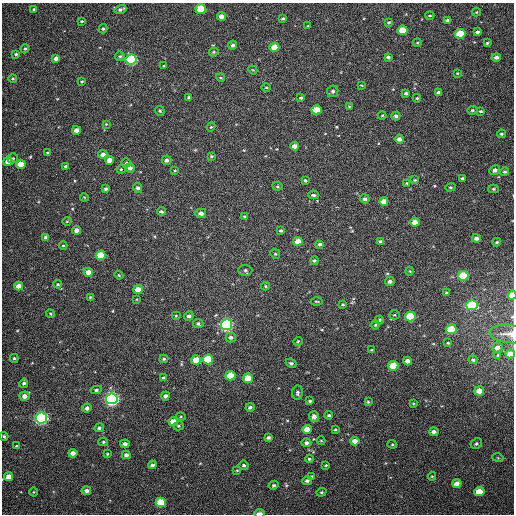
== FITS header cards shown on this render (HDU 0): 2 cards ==
NAXIS1  =                  512
NAXIS2  =                  512

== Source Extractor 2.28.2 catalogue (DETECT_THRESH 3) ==
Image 512 x 512 px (HDU 0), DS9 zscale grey, 1 PNG px = 1 image px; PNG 516 x 516 px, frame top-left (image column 1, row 512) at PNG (2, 3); each listed source drawn as its Kron ellipse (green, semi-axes under 4 px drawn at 4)
Background 361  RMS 8.5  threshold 25.5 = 3 sigma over >= 5 px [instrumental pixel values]
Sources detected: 198; all 198 listed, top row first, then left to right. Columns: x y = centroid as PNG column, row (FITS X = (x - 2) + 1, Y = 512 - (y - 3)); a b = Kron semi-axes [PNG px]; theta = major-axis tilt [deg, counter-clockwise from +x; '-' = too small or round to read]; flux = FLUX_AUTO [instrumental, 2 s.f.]
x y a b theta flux
34 9 3 3 - 750
120 9 6 3 18 1400
201 9 5 4 - 19000
476 12 4 4 - 510
430 16 4 2 - 560
221 17 4 4 - 3500
283 18 4 3 - 750
447 20 4 4 - 1400
82 21 4 3 - 490
388 22 3 3 - 650
308 26 3 2 - 370
103 29 5 4 - 900
403 30 5 4 - 14000
477 32 4 4 - 1300
460 34 5 4 - 24000
417 43 4 3 - 480
487 43 4 4 - 650
233 45 4 4 - 1500
274 47 5 4 - 11000
25 49 5 4 - 770
214 52 5 3 - 770
16 54 4 3 - 900
120 56 5 4 - 910
388 57 4 3 - 1100
496 57 4 4 - 2100
56 58 4 4 - 2200
131 59 5 5 - 70000
164 66 3 3 - 550
253 70 4 3 - 510
457 73 2 2 - 470
221 78 4 2 - 500
13 79 4 3 - 530
82 81 4 3 - 600
361 85 4 3 - 470
266 87 5 3 - 510
333 91 6 5 - 1400
439 92 4 3 - 1300
406 93 3 3 - 1000
189 97 4 3 - 1000
301 98 3 3 - 1000
417 98 4 3 - 520
349 106 4 3 - 580
316 110 5 4 - 11000
472 110 5 4 - 790
160 111 5 4 - 700
480 111 4 3 - 710
382 115 4 3 - 420
396 116 4 4 - 1500
106 124 4 4 - 500
211 127 4 3 - 480
76 130 4 4 - 3300
501 134 4 3 - 750
399 139 4 4 - 2400
295 146 4 4 - 4500
48 153 3 2 - 660
103 154 4 4 - 2500
211 156 3 3 - 690
13 158 5 5 - 910
110 160 4 4 - 5400
167 160 5 4 - 1600
8 162 4 4 - 6000
126 163 4 4 - 840
21 164 5 4 - 11000
66 166 4 3 - 1000
130 168 5 4 - 2300
121 169 4 4 - 640
175 170 3 3 - 570
495 170 5 4 - 2000
504 172 4 4 - 1000
462 178 3 3 - 840
305 180 4 3 - 830
415 180 4 3 - 590
406 183 3 3 - 470
277 186 5 4 - 670
450 187 5 4 - 730
137 188 5 4 - 1800
105 189 4 4 - 1200
493 189 5 4 - 810
313 195 5 3 - 1000
84 197 4 3 - 470
365 199 4 4 - 1500
384 201 4 4 - 5000
161 211 4 3 - 780
201 213 5 4 - 2600
245 217 3 3 - 800
67 221 4 3 - 460
415 222 4 4 - 6800
77 230 4 4 - 3600
281 231 3 3 - 790
46 237 4 4 - 2200
476 238 4 4 - 2100
298 241 4 4 - 5800
380 241 4 4 - 1000
497 242 4 3 - 650
320 244 4 4 - 1200
63 245 4 3 - 530
275 254 5 4 - 640
101 255 5 4 - 17000
314 261 4 4 - 1000
245 270 7 5 -1 1200
410 271 4 3 - 420
88 272 4 4 - 4700
119 275 4 4 - 620
463 276 5 4 - 20000
390 281 5 4 - 1800
58 284 4 3 - 640
19 286 4 4 - 5800
265 286 4 4 - 730
138 289 5 4 - 6400
446 293 4 3 - 680
512 295 4 3 - 9500
90 297 3 3 - 460
137 299 4 3 - 400
317 301 6 3 -1 570
343 304 3 2 - 620
472 305 6 5 - 32000
50 314 4 3 - 490
394 315 5 4 - 700
176 316 5 3 - 530
189 316 5 4 - 1700
410 316 5 5 - 25000
379 320 5 4 - 1300
198 323 5 4 - 1200
226 325 5 5 - 130000
375 325 4 4 - 680
451 329 5 4 - 22000
510 334 20 9 -5 4600
231 337 5 5 - 1400
298 341 5 4 - 640
448 343 3 3 - 550
497 347 5 5 - 2700
371 350 3 3 - 450
510 354 5 4 - 5100
498 355 4 4 - 560
14 358 4 4 - 890
164 359 4 4 - 820
208 359 5 5 - 29000
196 360 5 4 - 8400
473 360 5 4 - 1100
408 361 4 4 - 3600
291 363 5 4 - 1000
393 366 5 4 - 16000
231 376 5 4 - 15000
164 378 4 4 - 1600
248 378 5 5 - 9900
24 383 5 4 - 1200
96 390 5 4 - 1100
479 391 5 4 - 5000
297 393 7 5 82 1300
24 396 5 4 - 3200
165 396 4 4 - 1800
112 399 6 5 - 180000
310 401 4 3 - 720
368 402 4 4 - 720
413 403 4 3 - 590
250 407 4 3 - 1200
87 408 5 4 - 1700
329 415 4 4 - 900
181 417 5 3 - 570
314 417 5 5 - 2500
41 418 6 5 - 160000
173 422 5 4 - 8500
179 426 5 4 - 820
99 428 5 4 - 1300
307 429 4 4 - 5700
335 429 3 3 - 650
434 432 4 4 - 2100
4 436 4 4 - 890
268 438 4 4 - 1400
321 441 4 3 - 450
355 441 4 4 - 4400
103 442 5 4 - 760
306 443 5 4 - 1600
125 444 4 4 - 1900
392 444 4 4 - 590
476 444 6 5 - 1100
16 446 3 3 - 480
73 453 4 4 - 3000
107 454 4 4 - 600
126 455 4 4 - 2000
498 458 5 3 - 560
309 459 4 3 - 830
152 465 4 4 - 1500
244 465 5 4 - 1100
326 465 3 2 - 540
237 470 3 3 - 530
311 476 3 3 - 510
432 476 4 4 - 560
9 477 4 4 - 5900
307 481 5 4 - 1400
457 483 4 4 - 3900
274 485 5 4 - 1300
86 491 5 4 - 2100
33 492 4 3 - 470
321 492 5 4 - 740
479 492 5 4 - 10000
161 502 5 4 - 17000
260 513 5 2 - 5000
At the frame edge (FLAGS 8, measured only in part): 5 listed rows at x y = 512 295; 510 334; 510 354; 4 436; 260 513